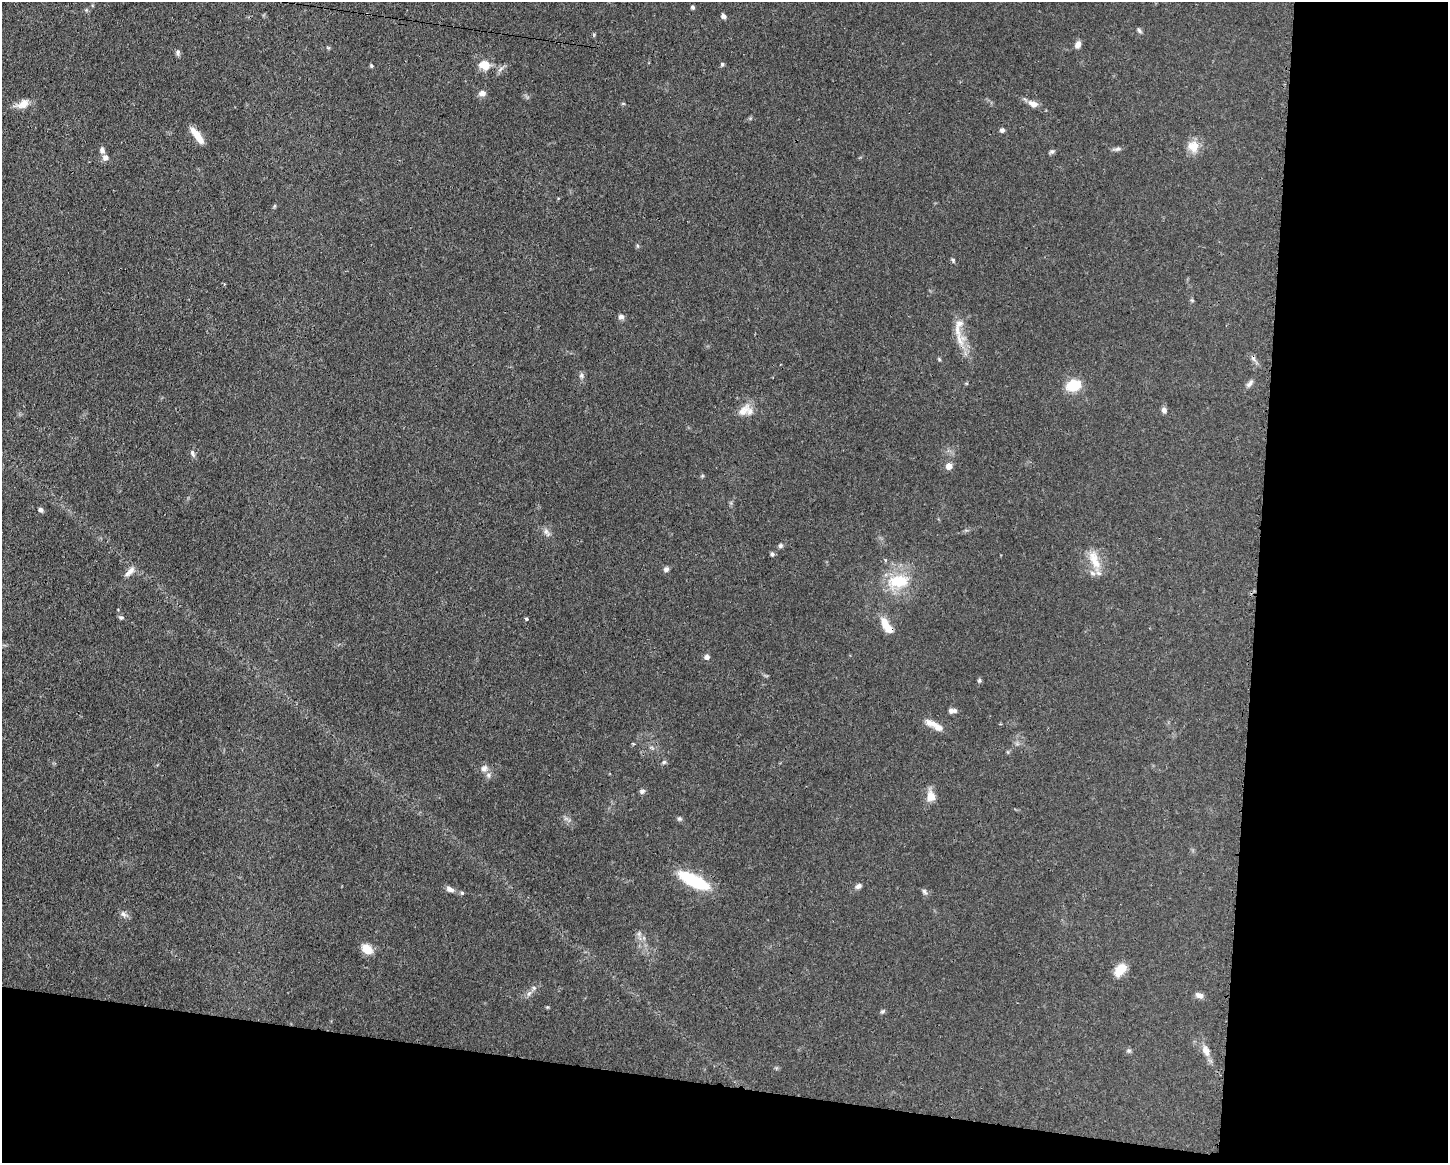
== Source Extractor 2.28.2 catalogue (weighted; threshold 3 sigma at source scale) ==
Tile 12 of 3 x 4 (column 3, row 4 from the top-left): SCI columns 3008-4453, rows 3-1163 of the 4683 x 4649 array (HDU 1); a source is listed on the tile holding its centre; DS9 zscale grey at full resolution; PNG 1450 x 1165 px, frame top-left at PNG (2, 2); no overlay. Shown black and unused: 20% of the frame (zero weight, under 3 of 4 exposures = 1% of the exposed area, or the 3 px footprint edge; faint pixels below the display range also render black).
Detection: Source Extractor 2.28.2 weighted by HDU 2 'WHT'; one run over the whole footprint, this tile lists its part. Background 0.0591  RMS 0.0043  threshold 0.0194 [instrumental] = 3 sigma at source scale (4.5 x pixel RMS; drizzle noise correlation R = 1.50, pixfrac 1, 0.05/0.05 arcsec/px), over >= 5 px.
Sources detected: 73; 1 cosmic-ray / hot-pixel residue — not listed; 6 inside a brighter listed object's ellipse — not listed separately; the other 66 listed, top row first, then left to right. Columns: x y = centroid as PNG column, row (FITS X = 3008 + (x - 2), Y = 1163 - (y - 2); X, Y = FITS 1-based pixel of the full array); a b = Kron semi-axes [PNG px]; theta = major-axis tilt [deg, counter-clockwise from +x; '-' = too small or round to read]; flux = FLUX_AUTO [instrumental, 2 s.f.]
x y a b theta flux
692 7 5 4 - 0.76
723 16 6 5 - 1.2
1139 31 8 4 -47 0.87
1078 45 8 6 72 2.4
178 52 8 4 89 0.94
722 64 5 5 - 0.71
484 65 13 10 -18 5.8
371 66 5 4 - 0.5
501 69 9 3 45 1
482 93 8 7 - 1.9
23 104 16 10 33 4.2
1033 104 12 7 -25 2.8
1002 130 5 5 - 1.2
197 135 20 6 -53 6.4
1193 146 16 14 -26 5.2
1117 149 9 6 10 1.1
102 150 7 6 - 1.5
1052 151 8 5 20 0.87
105 157 7 6 - 1.8
953 260 5 4 - 0.61
621 317 8 6 -9 1.3
959 340 20 16 -80 6.8
581 375 8 6 -90 1.1
1250 383 12 6 48 1.5
1073 385 14 10 14 12
1164 410 7 7 - 1.4
743 411 21 10 46 4.6
193 453 9 5 -68 1.2
949 466 7 6 - 2.9
702 476 6 3 18 0.49
40 510 6 5 - 1.1
546 531 8 6 90 1.5
780 546 6 6 - 0.86
772 554 6 5 - 0.81
885 560 4 4 - 0.48
1094 560 28 12 -66 7.6
666 569 6 6 - 1.3
130 571 17 6 44 2.5
899 581 29 17 3 15
121 617 7 3 -7 0.7
526 619 3 3 - 1.3
886 626 19 9 -66 5.7
706 657 6 6 - 1.7
979 680 6 5 - 0.67
951 711 7 6 - 1.2
931 723 18 8 -19 3.5
633 744 4 3 - 0.44
664 762 6 5 - 0.75
484 768 10 8 28 2
642 791 7 5 29 1.1
931 796 14 11 -85 4.2
679 818 7 5 -16 0.76
695 881 33 10 -26 26
858 886 9 6 33 1.4
450 889 11 6 -25 1.9
924 891 8 5 -51 1.1
462 893 5 5 - 0.64
123 914 9 6 -58 1.5
367 949 12 9 -36 5.8
1120 970 16 10 52 6.2
534 988 5 5 - 0.73
529 993 7 4 20 0.98
1199 995 10 6 -18 1.9
882 1011 6 4 29 0.67
1206 1050 16 9 -67 3.7
1129 1051 8 4 8 0.7